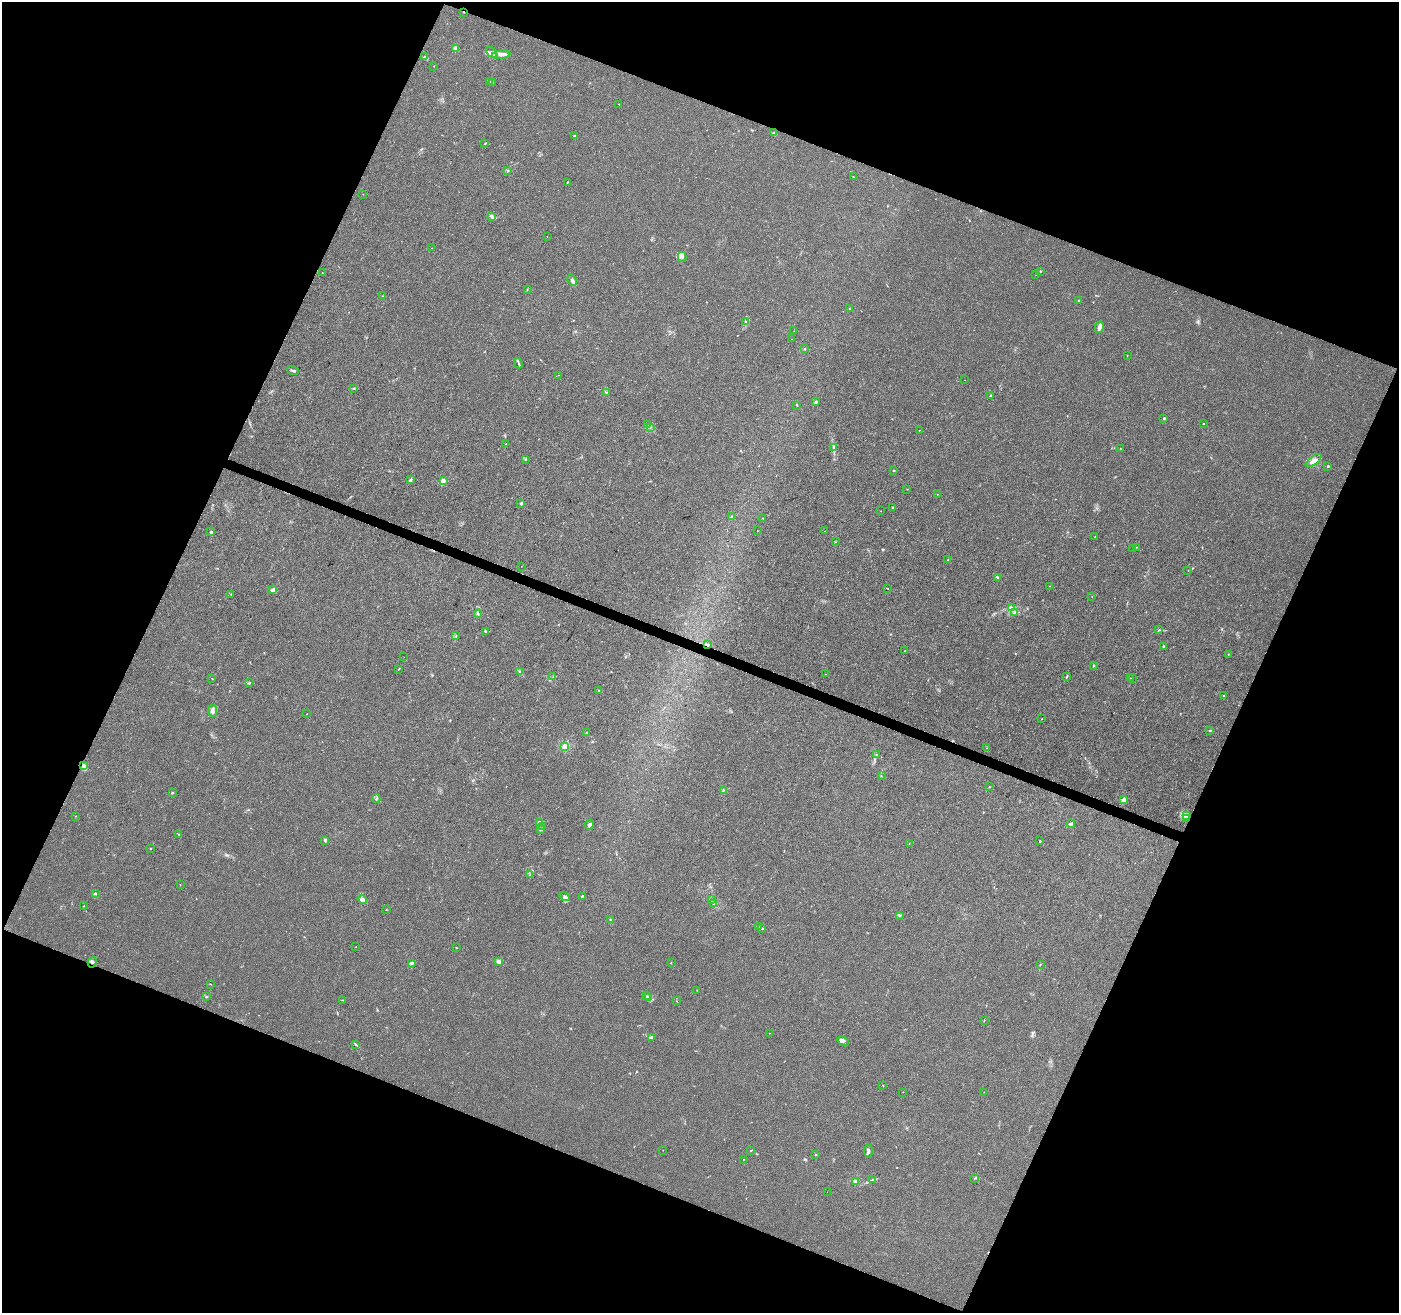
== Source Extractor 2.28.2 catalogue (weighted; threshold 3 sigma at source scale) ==
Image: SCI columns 1-5587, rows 208-5448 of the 5596 x 5722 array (HDU 1 of 3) = the unmasked area's bounding box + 8 px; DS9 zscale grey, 4 x 4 block average (1 PNG px = mean of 4 x 4 image px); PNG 1401 x 1315 px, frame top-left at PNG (2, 2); each listed source drawn as its Kron ellipse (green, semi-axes under 4 px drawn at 4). Shown black and unused: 43% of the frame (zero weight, under 3 of 4 exposures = <1% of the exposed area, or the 3 px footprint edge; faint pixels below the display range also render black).
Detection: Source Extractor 2.28.2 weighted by HDU 2 'WHT'. Background 0.00725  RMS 0.0029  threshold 0.0129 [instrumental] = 3 sigma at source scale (4.5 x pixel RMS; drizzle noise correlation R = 1.50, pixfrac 1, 0.0396/0.0396 arcsec/px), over >= 5 px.
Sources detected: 194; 1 too faint to see at this stretch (4 x 4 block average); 3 cosmic-ray / hot-pixel residue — neither listed nor drawn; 6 coinciding with a brighter row at this scale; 8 inside a brighter listed object's ellipse — not listed separately; the other 176 listed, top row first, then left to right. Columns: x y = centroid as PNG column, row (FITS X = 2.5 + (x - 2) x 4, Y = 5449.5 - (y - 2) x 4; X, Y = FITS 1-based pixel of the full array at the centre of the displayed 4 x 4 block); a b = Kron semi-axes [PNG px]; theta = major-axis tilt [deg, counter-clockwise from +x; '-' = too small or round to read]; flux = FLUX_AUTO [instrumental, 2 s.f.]
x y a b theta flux
464 12 2 2 - 1.1
455 49 4 2 - 2.4
492 53 7 4 -44 6.2
501 55 9 3 7 7.6
425 57 2 2 - 1.6
434 66 2 2 - 0.34
490 81 2 2 - 0.72
492 83 2 2 - 0.63
619 104 2 2 - 0.77
774 133 2 2 - 3
574 136 2 2 - 1.4
485 143 3 2 - 0.64
508 170 2 2 - 1.3
853 177 2 2 - 0.98
567 182 2 2 - 0.68
363 194 2 2 - 0.32
492 216 4 4 - 3.9
547 236 2 2 - 0.79
432 248 2 2 - 0.29
682 257 5 2 - 2.7
1040 271 3 2 - 1.1
322 273 2 2 - 0.5
1036 274 2 2 - 0.37
572 280 6 2 -62 3.9
527 289 3 2 - 0.83
382 296 2 2 - 0.72
1079 300 3 2 - 1.3
849 309 2 2 - 0.85
746 322 3 2 - 1.6
1099 327 6 2 77 5.1
794 331 2 2 - 0.33
791 339 2 2 - 0.48
805 349 2 2 - 1.3
1127 356 2 2 - 0.36
518 363 5 2 - 2.1
293 371 6 2 -19 2.6
558 375 2 2 - 0.34
965 380 2 2 - 0.34
354 388 3 2 - 1.1
606 392 3 2 - 2.5
990 396 4 2 - 1.2
816 402 3 2 - 2.4
797 405 2 2 - 1.1
1164 419 3 2 - 1.3
1203 424 2 2 - 2
648 425 2 2 - 0.49
650 428 2 2 - 0.61
919 430 2 2 - 0.55
506 444 3 2 - 1.6
833 448 2 2 - 0.87
1121 448 2 2 - 0.44
525 459 2 2 - 0.97
1314 461 9 4 38 8.8
1328 466 2 2 - 2.2
894 470 2 2 - 0.99
410 480 3 2 - 3.4
443 481 2 2 - 35
907 489 2 2 - 0.49
937 494 2 2 - 0.38
521 503 2 2 - 3.4
892 507 2 2 - 1.2
881 511 2 2 - 0.37
732 516 3 2 - 1.1
763 518 2 2 - 0.54
757 530 2 2 - 0.37
824 531 2 2 - 0.41
211 532 3 2 - 2.7
1095 537 2 2 - 1.6
835 542 2 2 - 0.66
1136 547 2 2 - 0.55
1133 549 2 2 - 0.65
948 560 2 2 - 0.67
521 566 2 2 - 0.37
1188 570 2 2 - 0.38
998 577 3 2 - 2.2
1049 586 2 2 - 0.42
888 588 2 2 - 0.4
272 590 4 2 - 4.6
231 594 2 2 - 0.46
1092 597 2 2 - 0.39
1011 608 4 3 - 3.6
1014 613 3 2 - 1.3
478 614 4 2 - 2
1159 630 2 2 - 1.2
485 631 2 2 - 1.1
456 636 2 2 - 0.65
707 645 3 2 - 2.6
1163 647 3 2 - 1.6
905 651 2 2 - 0.45
1228 654 2 2 - 0.63
404 657 2 2 - 0.3
1093 666 2 2 - 1
398 669 3 2 - 0.79
520 671 2 2 - 0.68
825 674 2 2 - 0.95
553 677 3 2 - 1.1
1066 677 3 2 - 1.4
212 678 3 2 - 0.68
1130 678 2 2 - 0.48
1132 679 2 2 - 2.3
249 683 2 2 - 1
599 690 2 2 - 1.1
1223 696 2 2 - 1.4
213 711 6 4 -81 5.5
307 714 2 2 - 0.47
1041 719 2 2 - 0.53
1210 730 3 2 - 1.5
586 733 2 2 - 0.76
565 747 2 2 - 100
986 748 2 2 - 0.59
876 755 2 2 - 0.73
83 766 4 2 - 2.9
881 776 2 2 - 0.67
989 787 2 2 - 0.59
723 790 2 2 - 0.76
172 793 2 2 - 3.8
376 799 4 2 - 1.6
1123 800 2 2 - 40
75 816 2 2 - 0.5
1186 816 3 2 - 2.4
1187 819 4 2 - 3.4
540 823 2 2 - 12
1071 824 4 3 - 3.1
589 825 5 4 - 4.6
542 826 2 2 - 0.59
541 829 3 2 - 1.9
179 835 3 2 - 1.4
325 840 3 2 - 2
1040 841 2 2 - 1.4
909 844 2 2 - 0.51
151 848 2 2 - 2.4
530 875 2 2 - 0.45
180 884 2 2 - 0.39
95 893 3 2 - 1.7
565 896 5 3 - 4.3
582 896 2 2 - 1.9
362 900 5 3 - 8.1
711 900 3 2 - 1.3
713 903 2 2 - 0.75
83 906 2 2 - 0.52
386 910 2 2 - 0.51
899 915 4 2 - 2
610 920 2 2 - 0.96
758 927 2 2 - 0.65
762 928 2 2 - 1.3
356 947 2 2 - 0.37
456 948 2 2 - 0.69
499 961 4 2 - 5.4
92 962 5 2 - 2.3
411 963 3 2 - 2
671 963 2 2 - 0.4
1040 964 2 2 - 0.61
210 984 2 2 - 0.75
697 991 2 2 - 0.37
646 996 2 2 - 2.1
206 997 2 2 - 1.2
649 998 2 2 - 1.1
342 1000 2 2 - 0.78
676 1001 2 2 - 0.46
984 1021 3 2 - 0.9
769 1033 2 2 - 0.28
652 1037 4 3 - 2
843 1041 6 3 -26 4.3
356 1045 3 2 - 1.6
883 1085 2 2 - 0.57
903 1092 2 2 - 0.5
984 1092 2 2 - 0.39
663 1150 2 2 - 0.32
751 1150 2 2 - 0.52
868 1151 7 2 -85 3.7
815 1155 2 2 - 0.71
744 1159 2 2 - 0.6
974 1178 2 2 - 0.75
873 1180 4 2 - 2.5
856 1181 3 3 - 3.5
827 1192 2 2 - 0.3
Overlapping masked pixels (flux is a lower limit): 3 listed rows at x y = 464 12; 707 645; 1187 819
Diffuse or blended objects may show on this block-average render without a row.